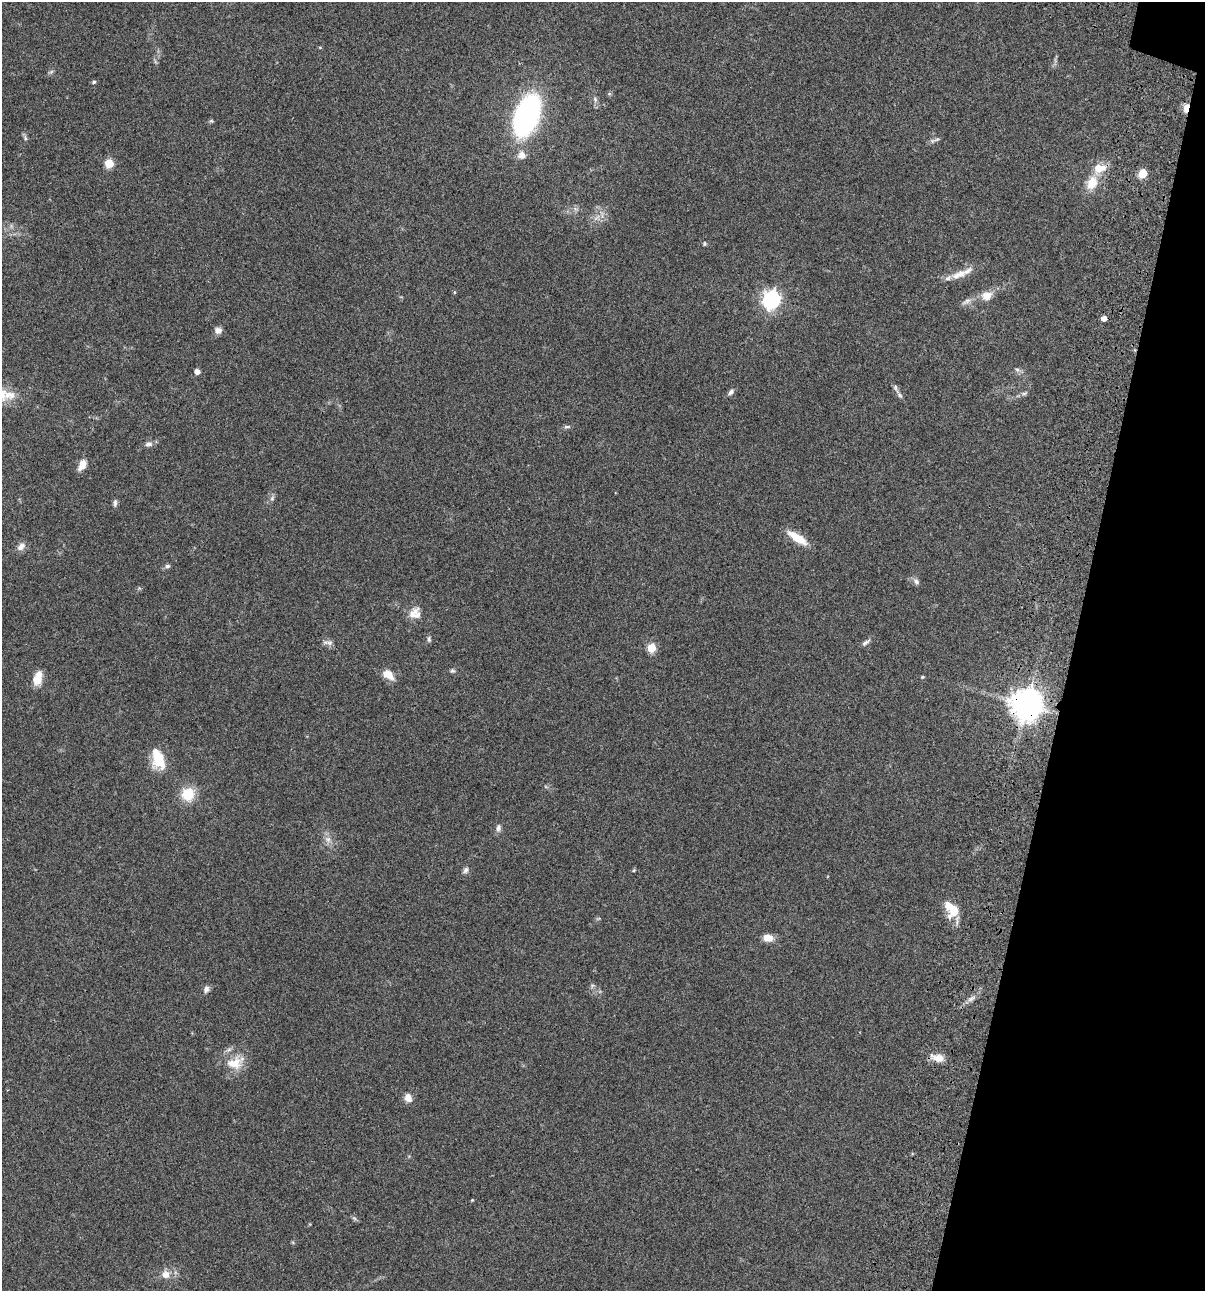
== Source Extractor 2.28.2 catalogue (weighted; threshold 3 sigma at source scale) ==
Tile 8 of 4 x 4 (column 4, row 2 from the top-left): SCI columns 3844-5046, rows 2697-3985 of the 5404 x 5390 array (HDU 1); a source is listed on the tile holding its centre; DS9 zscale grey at full resolution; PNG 1207 x 1293 px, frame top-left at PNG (2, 2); no overlay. Shown black and unused: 11% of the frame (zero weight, under 3 of 4 exposures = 9% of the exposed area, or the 3 px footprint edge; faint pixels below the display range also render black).
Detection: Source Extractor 2.28.2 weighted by HDU 2 'WHT'; one run over the whole footprint, this tile lists its part. Background 0.0465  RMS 0.0053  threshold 0.0238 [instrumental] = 3 sigma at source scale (4.5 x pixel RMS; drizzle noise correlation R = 1.50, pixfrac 1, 0.05/0.05 arcsec/px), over >= 5 px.
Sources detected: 77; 2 too faint to see at this stretch — not listed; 7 inside a brighter listed object's ellipse — not listed separately; the other 68 listed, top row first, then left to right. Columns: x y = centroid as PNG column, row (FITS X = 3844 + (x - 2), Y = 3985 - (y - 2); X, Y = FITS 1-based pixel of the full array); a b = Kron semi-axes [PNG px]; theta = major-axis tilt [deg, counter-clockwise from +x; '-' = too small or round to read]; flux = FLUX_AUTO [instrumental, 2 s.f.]
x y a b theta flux
320 47 5 3 - 0.45
51 72 8 5 26 1
94 82 5 5 - 0.87
609 94 6 4 18 0.69
595 99 9 5 -65 1.5
1186 108 10 6 80 4
527 115 28 15 69 180
211 121 6 5 - 0.68
25 138 8 5 -64 1.1
937 139 12 5 25 1.4
521 155 10 10 - 3.8
109 163 5 5 - 18
1143 174 5 5 - 19
1092 183 18 13 60 9.6
575 209 8 5 -34 1.4
597 218 13 7 39 3.6
704 244 5 5 - 0.73
959 274 26 10 20 7.4
454 292 4 4 - 0.53
987 296 15 12 30 5.8
771 300 7 7 - 200
966 301 16 7 30 2.8
1104 318 5 4 - 3.3
218 330 8 7 - 2.7
1017 369 9 6 -36 1.5
197 371 5 4 - 3.4
731 392 9 6 45 1.7
1024 393 11 5 17 1.3
2 395 20 15 85 9.4
899 395 16 5 -58 1.8
567 427 10 4 0 1.1
148 444 10 7 13 2.1
82 465 12 8 61 5.2
272 498 10 5 66 1.4
115 503 12 5 84 1.5
797 538 26 8 -33 9.7
21 546 12 8 50 3.1
167 566 7 5 1 1.2
916 581 10 7 -50 1.8
412 614 23 10 57 5.1
429 639 8 6 -89 1.2
866 642 14 5 37 1.7
330 643 12 7 -25 2.3
651 648 5 5 - 20
452 671 7 6 - 0.98
388 675 16 10 -38 5.9
922 677 5 4 - 0.56
38 678 18 10 74 6.6
1027 704 11 10 - 880
158 757 23 14 -81 15
546 787 6 4 -19 0.69
188 794 14 14 - 13
498 828 10 7 81 2.1
328 840 11 9 -66 3.1
466 870 9 6 51 1.7
634 870 5 4 - 0.53
954 910 14 11 -60 9.4
598 919 6 4 20 0.65
768 938 12 9 -8 4.7
206 989 9 6 71 2
971 998 14 6 34 2.6
937 1058 19 9 -15 5.3
235 1063 26 18 24 12
408 1098 11 9 -62 3.8
472 1200 5 3 - 0.45
354 1218 8 4 -31 0.98
175 1272 7 4 -72 1.1
165 1274 9 8 - 4.9
Overlapping masked pixels (flux is a lower limit): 2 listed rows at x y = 1186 108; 1027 704
Isophote crosses this tile's border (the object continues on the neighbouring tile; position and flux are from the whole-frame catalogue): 1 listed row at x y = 2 395